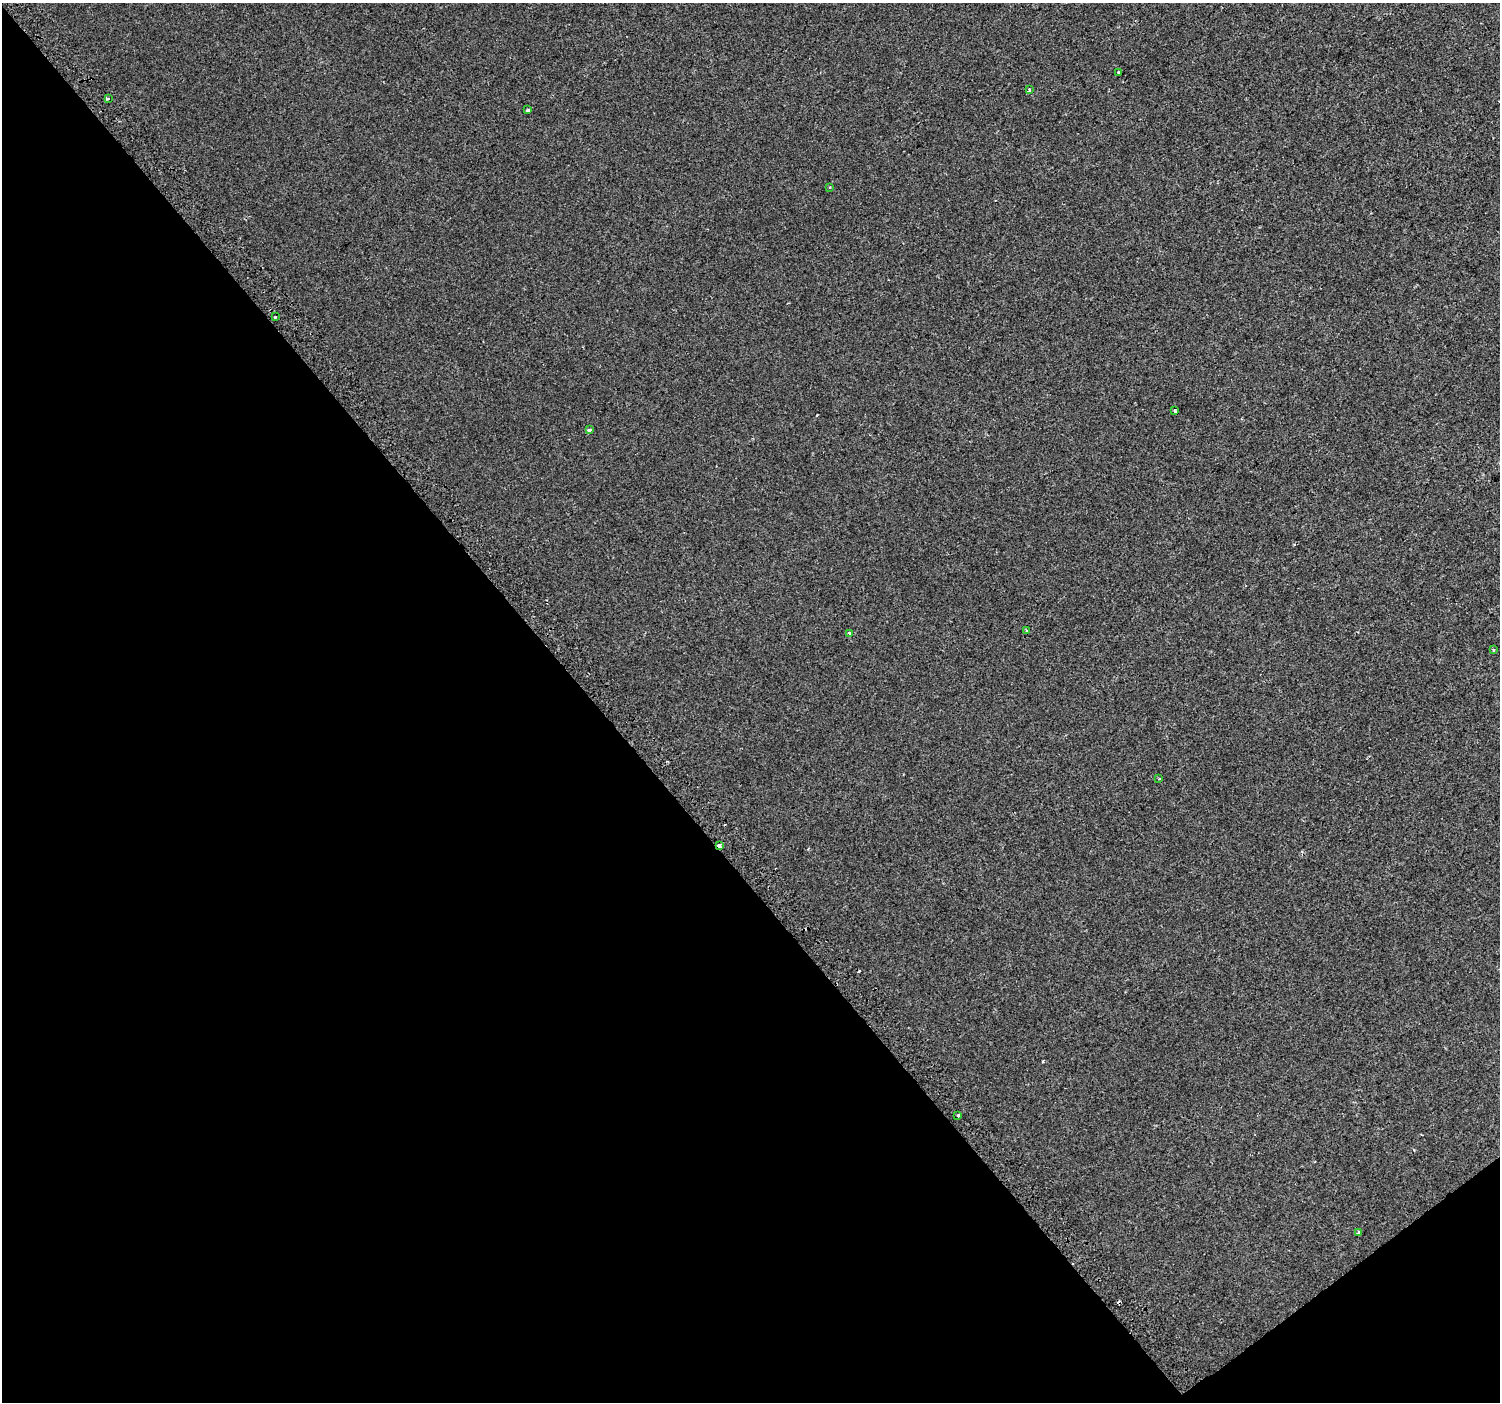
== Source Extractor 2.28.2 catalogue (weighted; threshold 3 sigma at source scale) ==
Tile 14 of 4 x 4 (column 2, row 4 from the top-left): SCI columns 1521-3018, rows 162-1561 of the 6044 x 5984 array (HDU 1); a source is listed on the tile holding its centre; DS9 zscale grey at full resolution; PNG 1502 x 1404 px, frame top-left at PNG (2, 3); each listed source drawn as its Kron ellipse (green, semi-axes under 4 px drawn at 4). Shown black and unused: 41% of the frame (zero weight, under 2 of 3 exposures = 2% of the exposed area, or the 3 px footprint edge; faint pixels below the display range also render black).
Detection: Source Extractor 2.28.2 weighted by HDU 2 'WHT'; one run over the whole footprint, this tile lists its part. Background 7.43e-05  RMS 0.0033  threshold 0.0147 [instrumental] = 3 sigma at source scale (4.5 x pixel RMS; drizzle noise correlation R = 1.50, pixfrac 1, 0.0396/0.0396 arcsec/px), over >= 5 px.
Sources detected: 17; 2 cosmic-ray / hot-pixel residue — neither listed nor drawn; the other 15 listed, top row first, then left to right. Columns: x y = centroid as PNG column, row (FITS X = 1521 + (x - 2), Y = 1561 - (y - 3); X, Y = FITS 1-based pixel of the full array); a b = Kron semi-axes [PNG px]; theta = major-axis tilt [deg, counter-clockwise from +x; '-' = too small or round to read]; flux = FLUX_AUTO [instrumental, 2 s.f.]
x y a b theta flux
1119 72 3 3 - 0.68
1029 90 4 3 - 0.6
108 99 3 3 - 2.3
528 110 3 3 - 0.62
830 187 3 3 - 0.38
275 317 3 3 - 0.74
1175 411 4 3 - 0.68
589 430 3 3 - 4
1027 631 2 2 - 0.34
850 633 4 3 - 0.65
1493 650 3 3 - 0.51
1159 779 3 2 - 0.35
719 846 4 3 - 3.9
958 1115 3 3 - 3.3
1359 1233 4 3 - 0.71
Overlapping masked pixels (flux is a lower limit): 1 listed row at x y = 719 846